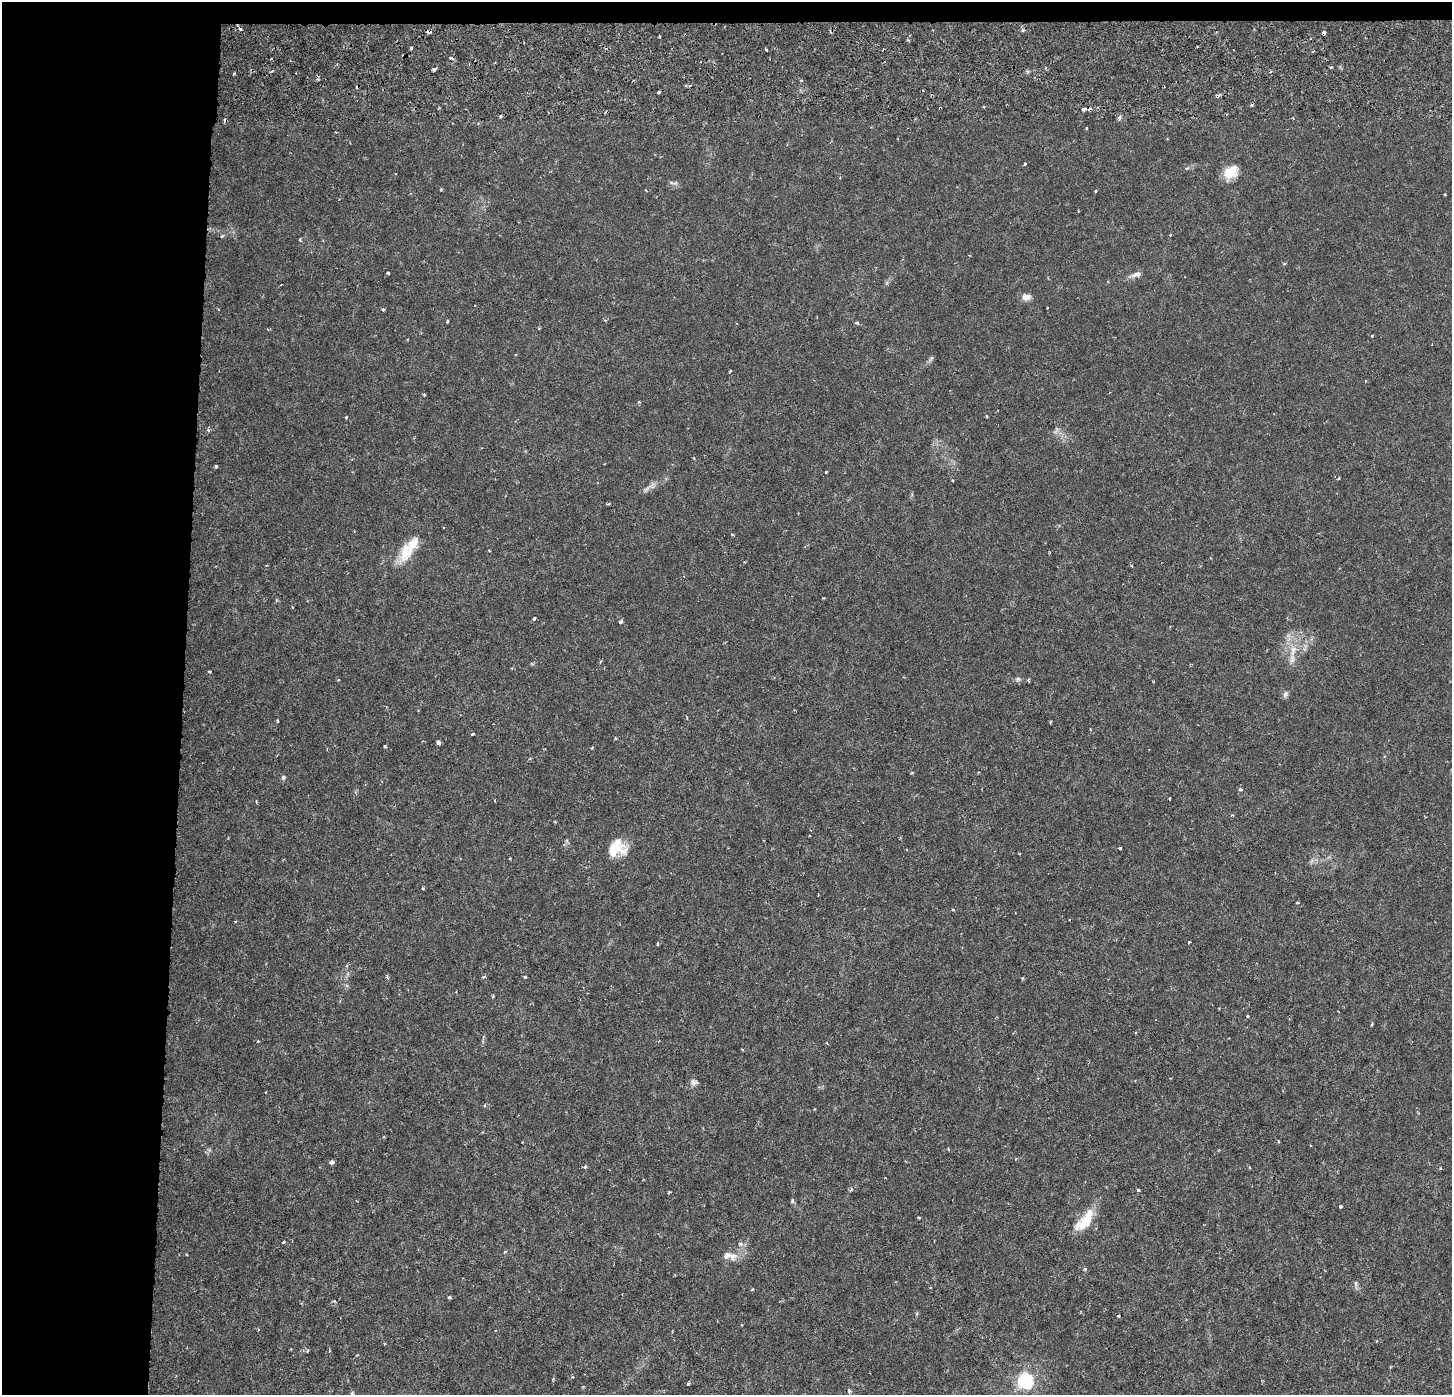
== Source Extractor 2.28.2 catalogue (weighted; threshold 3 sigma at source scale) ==
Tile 1 of 3 x 3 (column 1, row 1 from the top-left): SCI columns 34-1483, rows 3099-4491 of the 4384 x 4706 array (HDU 1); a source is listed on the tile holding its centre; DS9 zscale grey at full resolution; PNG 1454 x 1397 px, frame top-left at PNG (2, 2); no overlay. Shown black and unused: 14% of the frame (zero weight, under 3 of 6 exposures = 4% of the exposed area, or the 3 px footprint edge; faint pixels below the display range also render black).
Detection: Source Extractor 2.28.2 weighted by HDU 2 'WHT'; one run over the whole footprint, this tile lists its part. Background 8.99e-04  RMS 8.5e-04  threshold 0.00348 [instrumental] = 3 sigma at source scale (4.09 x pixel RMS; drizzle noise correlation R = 1.36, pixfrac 0.8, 0.0396/0.0396 arcsec/px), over >= 5 px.
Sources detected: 118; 10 cosmic-ray / hot-pixel residue — not listed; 2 inside a brighter listed object's ellipse — not listed separately; the other 106 listed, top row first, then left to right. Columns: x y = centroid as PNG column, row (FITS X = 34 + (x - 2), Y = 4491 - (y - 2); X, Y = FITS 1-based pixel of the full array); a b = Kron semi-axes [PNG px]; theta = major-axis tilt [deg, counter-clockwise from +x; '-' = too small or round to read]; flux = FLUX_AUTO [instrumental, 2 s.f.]
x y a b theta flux
240 29 5 4 - 0.19
429 32 4 3 - 0.28
1324 33 4 3 - 0.35
411 48 3 3 - 0.18
766 50 4 3 - 0.083
1331 67 3 2 - 0.1
433 69 4 3 - 0.31
234 74 3 2 - 0.11
658 92 3 3 - 0.22
1084 109 5 3 - 0.17
1119 119 5 4 - 0.18
1025 164 4 3 - 0.077
1187 168 6 3 18 0.095
1230 172 18 12 43 1.3
675 183 8 5 0 0.18
441 189 4 3 - 0.083
646 191 4 2 - 0.065
1096 191 3 3 - 0.078
1170 235 3 3 - 0.068
222 236 5 3 - 0.093
1284 264 4 4 - 0.091
388 273 3 3 - 0.11
1136 274 13 6 17 0.4
1026 297 13 8 -5 0.42
383 309 3 3 - 0.22
447 321 4 3 - 0.09
857 323 6 4 -15 0.13
1372 335 3 3 - 0.072
516 355 3 3 - 0.065
931 358 8 4 53 0.15
730 372 3 2 - 0.099
346 417 3 3 - 0.089
208 430 5 4 - 0.11
216 466 4 3 - 0.11
826 472 3 2 - 0.081
952 480 3 3 - 0.075
647 488 15 4 44 0.3
608 504 5 3 - 0.081
732 534 4 3 - 0.094
489 550 4 3 - 0.059
406 552 29 16 73 1.9
1050 552 4 2 - 0.065
1132 566 5 3 - 0.068
823 598 3 2 - 0.066
534 619 4 3 - 0.13
621 622 4 3 - 0.19
1293 650 14 8 76 0.81
600 662 5 3 - 0.074
209 672 3 3 - 0.1
1018 679 7 6 - 0.18
338 680 3 3 - 0.082
1028 680 5 4 - 0.096
1285 694 10 6 61 0.21
277 721 4 2 - 0.079
1050 722 3 2 - 0.095
1090 729 3 3 - 0.064
472 734 4 3 - 0.073
615 738 3 3 - 0.077
438 742 4 4 - 0.25
385 746 4 3 - 0.091
979 772 4 2 - 0.058
911 773 5 3 - 0.07
283 777 5 5 - 0.17
1240 789 5 4 - 0.15
1170 799 3 2 - 0.068
555 822 3 3 - 0.079
617 848 22 18 23 1.9
1120 848 3 3 - 0.091
510 858 2 2 - 0.059
423 888 3 3 - 0.076
1297 903 3 2 - 0.11
953 909 4 2 - 0.077
1189 942 3 3 - 0.1
658 944 4 3 - 0.087
387 976 5 4 - 0.1
484 977 5 4 - 0.12
525 977 4 3 - 0.11
1023 978 5 3 - 0.077
1247 1016 3 3 - 0.081
1372 1024 6 3 69 0.085
258 1041 3 3 - 0.058
694 1082 10 7 -20 0.28
1278 1141 4 3 - 0.072
332 1162 5 3 - 0.31
585 1167 5 4 - 0.11
1440 1168 3 3 - 0.076
1138 1190 4 3 - 0.17
669 1192 3 3 - 0.091
792 1201 6 4 -71 0.13
1340 1206 3 3 - 0.11
1085 1221 31 13 49 2
284 1242 3 3 - 0.12
740 1244 7 5 -20 0.2
505 1252 4 4 - 0.11
732 1256 13 11 -63 0.62
1085 1269 4 4 - 0.1
1356 1283 8 4 -82 0.15
752 1289 4 3 - 0.097
449 1297 4 3 - 0.13
334 1301 4 3 - 0.081
1118 1316 3 3 - 0.086
741 1325 3 3 - 0.072
1025 1381 6 6 - 18
688 1384 4 3 - 0.11
849 1391 4 4 - 0.27
352 1394 6 5 - 0.12
Overlapping masked pixels (flux is a lower limit): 2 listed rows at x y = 429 32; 1324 33
Isophote crosses this tile's border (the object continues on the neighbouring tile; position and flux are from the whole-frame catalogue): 1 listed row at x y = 352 1394